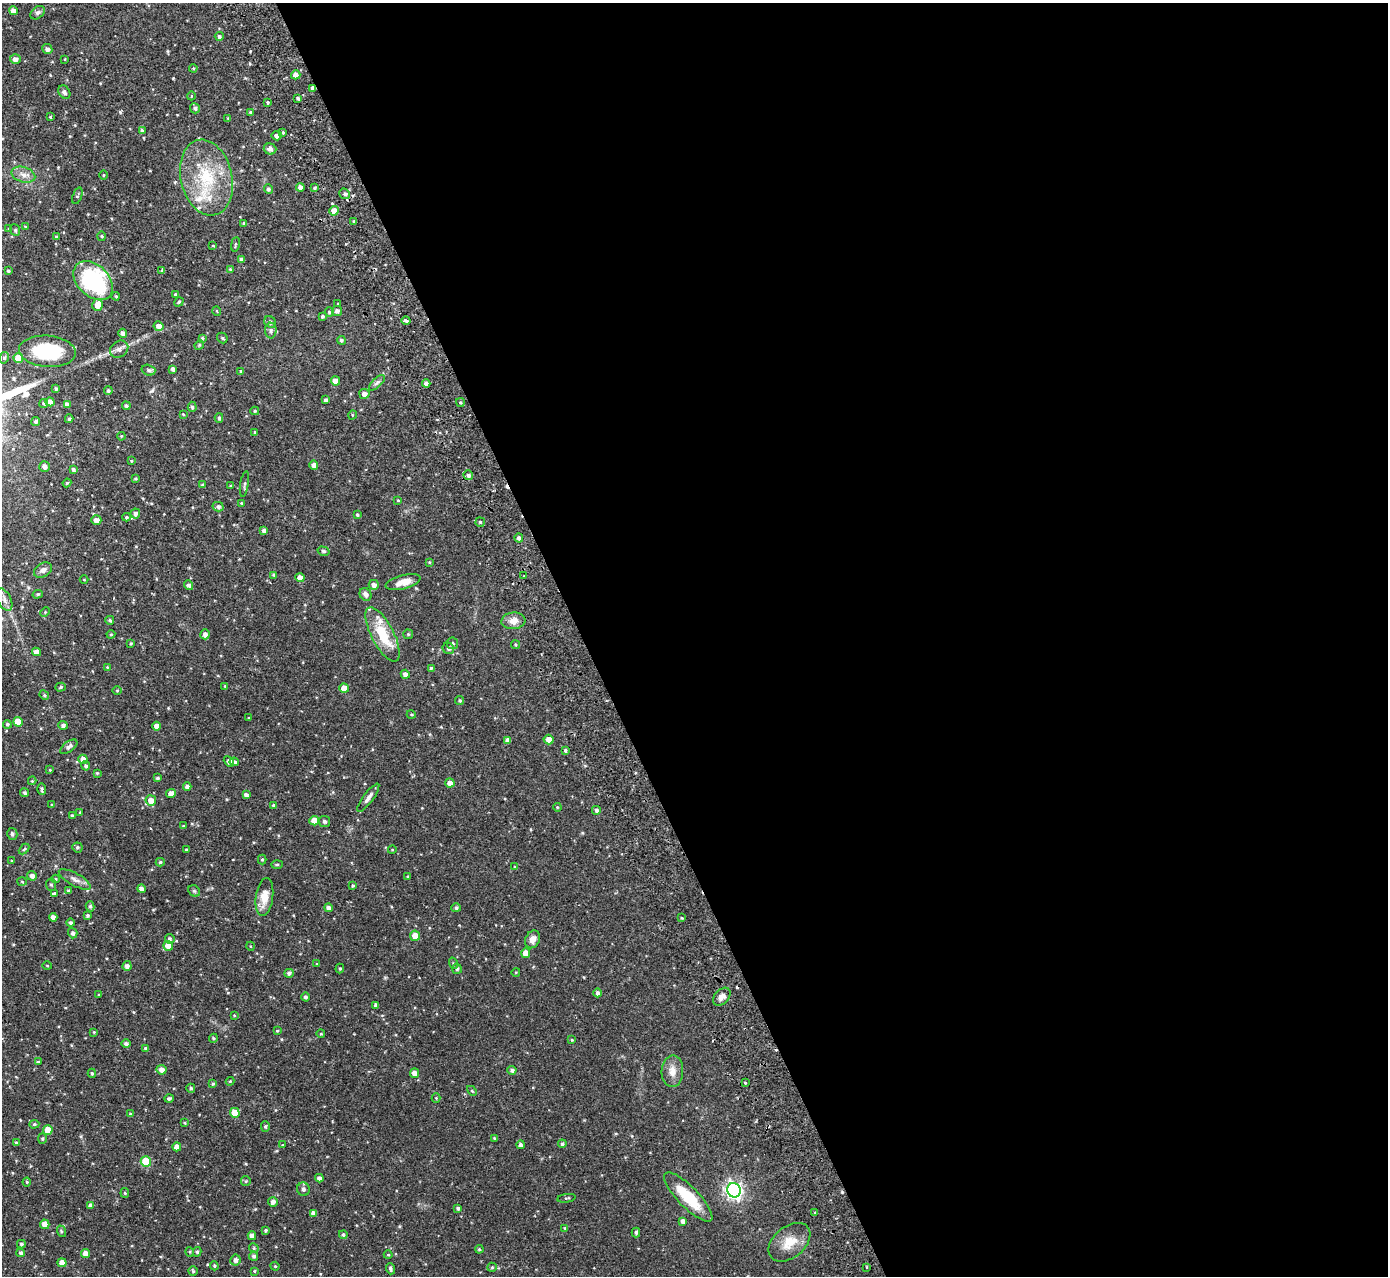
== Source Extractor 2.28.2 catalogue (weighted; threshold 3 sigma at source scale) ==
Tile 8 of 4 x 4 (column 4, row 2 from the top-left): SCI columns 4216-5601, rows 2731-4004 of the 5655 x 5589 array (HDU 1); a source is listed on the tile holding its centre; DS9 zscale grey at full resolution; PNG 1390 x 1278 px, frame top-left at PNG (2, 3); each listed source drawn as its Kron ellipse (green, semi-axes under 4 px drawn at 4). Shown black and unused: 58% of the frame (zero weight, under 2 of 3 exposures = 3% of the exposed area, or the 3 px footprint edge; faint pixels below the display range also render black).
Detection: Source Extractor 2.28.2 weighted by HDU 2 'WHT'; one run over the whole footprint, this tile lists its part. Background 0.0647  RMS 0.0053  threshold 0.0241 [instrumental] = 3 sigma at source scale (4.5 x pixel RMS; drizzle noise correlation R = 1.50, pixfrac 1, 0.05/0.05 arcsec/px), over >= 5 px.
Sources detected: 313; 4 cosmic-ray / hot-pixel residue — neither listed nor drawn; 6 inside a brighter listed object's ellipse — not listed separately; the other 303 listed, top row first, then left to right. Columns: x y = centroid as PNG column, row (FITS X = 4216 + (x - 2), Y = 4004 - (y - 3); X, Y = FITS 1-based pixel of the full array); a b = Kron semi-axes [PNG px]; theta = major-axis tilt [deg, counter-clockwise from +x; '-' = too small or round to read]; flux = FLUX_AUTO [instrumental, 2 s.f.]
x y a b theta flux
13 11 4 4 - 2.6
38 13 8 6 38 1.2
219 36 4 4 - 1
47 49 5 5 - 1.8
15 59 5 5 - 2.3
65 59 4 2 - 0.32
193 68 4 3 - 0.54
296 75 4 4 - 2.5
313 88 4 4 - 5.2
64 92 7 5 -57 1.3
191 96 4 3 - 0.34
298 98 3 3 - 0.83
267 102 3 3 - 1.5
195 108 5 5 - 1.2
250 112 4 4 - 0.7
50 117 3 3 - 0.46
228 118 4 3 - 0.48
142 130 4 4 - 0.99
283 133 3 3 - 1.9
277 136 5 4 - 1.7
270 149 6 5 - 1.7
23 175 12 7 -16 3.4
104 175 4 3 - 0.45
206 178 38 25 -77 29
300 187 4 4 - 2.7
314 188 4 4 - 0.78
268 189 5 4 - 1.1
345 194 5 5 - 1.1
77 196 9 4 69 0.88
334 211 5 4 - 4
354 221 4 3 - 0.64
244 223 4 4 - 1.1
25 227 4 3 - 0.48
9 229 4 3 - 0.53
15 230 6 5 - 0.81
102 236 5 3 - 0.51
56 237 3 3 - 0.74
235 244 7 3 81 0.65
213 246 4 2 - 0.36
242 259 4 3 - 1.7
230 269 4 3 - 0.43
162 270 3 3 - 1.6
8 271 3 3 - 0.67
93 281 23 15 -44 53
175 294 3 3 - 0.76
116 296 4 3 - 0.56
179 302 5 4 - 0.85
338 304 3 3 - 0.4
98 305 6 5 - 4.6
217 311 5 3 - 0.38
337 311 5 5 - 1.6
329 312 4 4 - 0.58
322 316 3 3 - 0.79
406 320 4 3 - 2.1
270 322 6 5 - 1.4
159 326 5 5 - 2.8
271 331 8 6 89 1.3
123 333 4 4 - 2
202 338 4 3 - 0.71
222 338 6 5 - 0.72
341 340 4 4 - 0.94
199 345 5 4 - 0.59
119 349 10 8 37 2.1
47 351 28 15 -4 32
4 358 6 4 77 0.96
18 358 5 4 - 7.4
173 369 4 4 - 1.8
148 370 7 5 -17 1
240 371 3 3 - 0.58
335 381 4 4 - 3.4
377 383 10 4 45 1.3
426 383 4 4 - 1.7
56 389 3 3 - 0.86
108 391 4 4 - 0.95
364 394 5 5 - 2.4
326 400 4 3 - 1.2
50 402 4 4 - 3.5
460 402 5 4 - 0.69
44 403 4 4 - 0.97
67 405 4 4 - 2.2
126 406 4 4 - 1
192 407 5 4 - 0.89
255 411 4 4 - 0.66
183 414 3 3 - 0.46
352 415 4 3 - 0.41
219 418 5 4 - 0.9
69 419 4 3 - 0.88
36 421 4 4 - 1.2
255 432 4 3 - 0.5
121 436 4 3 - 0.43
131 461 3 3 - 0.39
314 465 4 4 - 2.2
45 466 5 5 - 1.8
73 469 4 4 - 1.1
468 475 5 4 - 1.3
135 478 3 3 - 0.55
67 483 4 3 - 0.59
244 484 13 3 81 0.9
203 485 4 3 - 0.8
231 486 3 3 - 0.66
398 500 4 4 - 0.43
242 503 3 3 - 0.44
218 507 5 5 - 1.4
135 513 5 5 - 1.5
357 515 4 3 - 0.81
126 517 4 4 - 0.58
96 520 5 5 - 2.5
480 522 5 4 - 0.81
264 531 4 4 - 1.8
519 538 4 4 - 1.6
323 551 6 4 -16 0.77
429 562 3 3 - 0.41
43 570 10 7 31 2.1
274 575 4 3 - 0.62
524 576 4 2 - 0.86
300 578 4 4 - 3.2
84 580 4 3 - 0.34
403 582 18 7 15 5.4
189 585 5 4 - 1.2
374 585 5 5 - 2.3
38 594 5 4 - 0.7
365 594 7 5 -60 1.8
5 600 12 6 -64 2.2
45 612 5 3 - 0.52
110 620 4 4 - 0.79
513 621 12 8 5 4.1
111 634 4 4 - 0.5
205 634 5 5 - 2
383 634 30 11 -62 16
408 634 5 4 - 0.56
131 643 3 3 - 0.54
452 643 6 5 - 1.3
515 645 4 4 - 0.55
448 648 6 5 - 1.1
36 652 4 4 - 2.8
107 667 3 3 - 0.35
431 668 4 4 - 0.62
405 674 4 4 - 2
225 686 4 3 - 0.46
61 687 5 4 - 0.89
344 688 4 4 - 5.9
117 690 4 3 - 0.46
44 695 5 4 - 0.68
460 701 4 4 - 0.73
411 714 4 3 - 0.49
249 718 4 2 - 0.38
18 722 5 4 - 7
7 724 4 4 - 0.93
63 725 5 4 - 1.5
157 726 4 4 - 2.8
508 740 4 4 - 2.2
549 740 5 5 - 3.6
69 747 10 5 37 1.6
565 750 4 3 - 0.76
83 759 5 4 - 4.2
229 761 6 4 -42 2.2
234 762 5 4 - 1
86 766 4 4 - 0.96
50 770 4 3 - 0.44
97 773 3 3 - 0.61
158 778 3 3 - 0.94
32 781 4 4 - 0.54
450 783 4 4 - 2.6
187 787 4 4 - 1.8
42 789 6 3 -87 0.88
25 793 4 4 - 0.91
171 794 5 4 - 3
246 795 4 4 - 1.5
368 798 17 5 53 2.2
151 800 5 5 - 4.1
52 805 3 3 - 0.53
273 805 4 4 - 0.78
557 807 4 3 - 0.43
597 810 5 5 - 1.2
80 812 4 2 - 0.36
72 816 3 3 - 1.1
314 821 5 4 - 6.7
324 821 5 5 - 1.3
183 826 3 3 - 0.46
12 834 6 5 - 1.2
77 847 5 5 - 0.96
24 849 6 3 44 0.58
186 850 3 3 - 0.67
392 850 4 3 - 0.36
262 860 5 4 - 0.69
12 861 4 4 - 0.44
160 862 4 4 - 0.8
277 865 6 4 2 0.56
514 867 3 2 - 0.42
32 876 5 4 - 2
408 877 4 3 - 0.62
55 879 4 4 - 0.57
75 879 18 6 -29 2.8
22 882 5 3 - 0.42
51 885 6 5 - 0.89
353 886 4 3 - 0.62
141 889 4 4 - 1.9
69 891 4 3 - 1.2
194 891 6 5 - 0.78
54 894 4 3 - 2.2
264 897 19 8 82 6.9
90 906 5 4 - 0.91
328 908 4 4 - 2
456 908 4 4 - 0.96
88 915 4 4 - 0.79
53 917 4 4 - 2.5
682 918 4 3 - 0.51
71 923 4 4 - 1
73 933 5 4 - 1.4
415 936 5 5 - 5.3
170 939 5 4 - 0.98
533 939 9 7 64 3.2
168 946 5 5 - 4.9
250 946 4 3 - 0.42
526 953 5 4 - 4.4
453 963 6 3 -72 0.52
317 964 3 3 - 0.5
47 966 4 3 - 0.43
127 966 5 4 - 2
340 968 5 4 - 0.7
457 969 5 5 - 0.94
516 972 4 3 - 0.38
289 973 5 4 - 1.1
597 993 4 4 - 1.3
99 995 3 3 - 0.51
305 997 4 4 - 1.1
722 997 10 7 47 2.5
376 1005 4 3 - 0.99
234 1015 4 3 - 0.47
277 1031 4 3 - 0.59
94 1032 4 3 - 0.39
321 1034 4 3 - 0.38
213 1038 4 4 - 0.63
572 1040 4 3 - 0.52
126 1044 4 4 - 1.2
146 1048 4 3 - 1
38 1062 3 3 - 0.79
161 1070 5 5 - 3
512 1070 4 4 - 1.5
672 1071 16 11 88 4.5
92 1073 4 4 - 0.7
415 1073 5 4 - 2.8
230 1081 4 4 - 0.47
745 1083 4 2 - 0.42
213 1084 4 4 - 0.88
191 1088 4 4 - 0.79
472 1091 6 3 -45 0.55
169 1098 4 3 - 0.92
436 1098 4 4 - 0.48
235 1113 5 4 - 8
130 1114 3 3 - 0.68
185 1123 3 3 - 0.54
34 1124 5 4 - 0.75
265 1126 5 4 - 0.65
48 1130 5 4 - 6.3
494 1138 3 3 - 0.42
42 1139 5 4 - 0.61
16 1142 4 4 - 0.59
562 1144 4 4 - 1.1
283 1145 4 3 - 0.42
520 1145 4 4 - 1.5
177 1147 4 4 - 3.1
146 1162 5 5 - 17
319 1178 4 4 - 1.6
246 1181 5 4 - 0.6
27 1182 4 4 - 0.47
303 1189 7 6 - 1.4
734 1190 7 6 - 180
125 1193 5 4 - 0.53
688 1197 33 10 -46 17
566 1198 9 3 8 0.63
273 1202 5 4 - 2
90 1205 4 3 - 1.5
458 1208 3 3 - 1
815 1212 4 3 - 0.5
314 1213 4 4 - 2.2
683 1221 4 4 - 1.7
45 1224 5 4 - 3.5
565 1228 4 4 - 0.47
266 1230 3 3 - 0.68
61 1231 6 3 -72 0.59
636 1232 5 4 - 0.93
343 1235 4 4 - 0.85
252 1236 4 4 - 3.2
789 1242 24 15 40 9.3
21 1244 4 3 - 0.89
254 1248 5 4 - 0.77
479 1249 4 4 - 0.59
190 1252 5 3 - 0.48
197 1252 5 4 - 0.85
21 1253 4 4 - 1.4
85 1253 5 4 - 3.2
388 1255 4 4 - 0.5
254 1256 4 4 - 1.2
235 1260 5 5 - 1.9
62 1263 4 4 - 4.3
214 1266 4 3 - 0.64
275 1266 4 4 - 0.52
492 1267 5 4 - 0.56
867 1267 4 2 - 0.43
390 1269 6 4 -71 1
193 1271 5 4 - 0.71
254 1271 4 4 - 0.51
Overlapping masked pixels (flux is a lower limit): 1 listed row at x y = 313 88